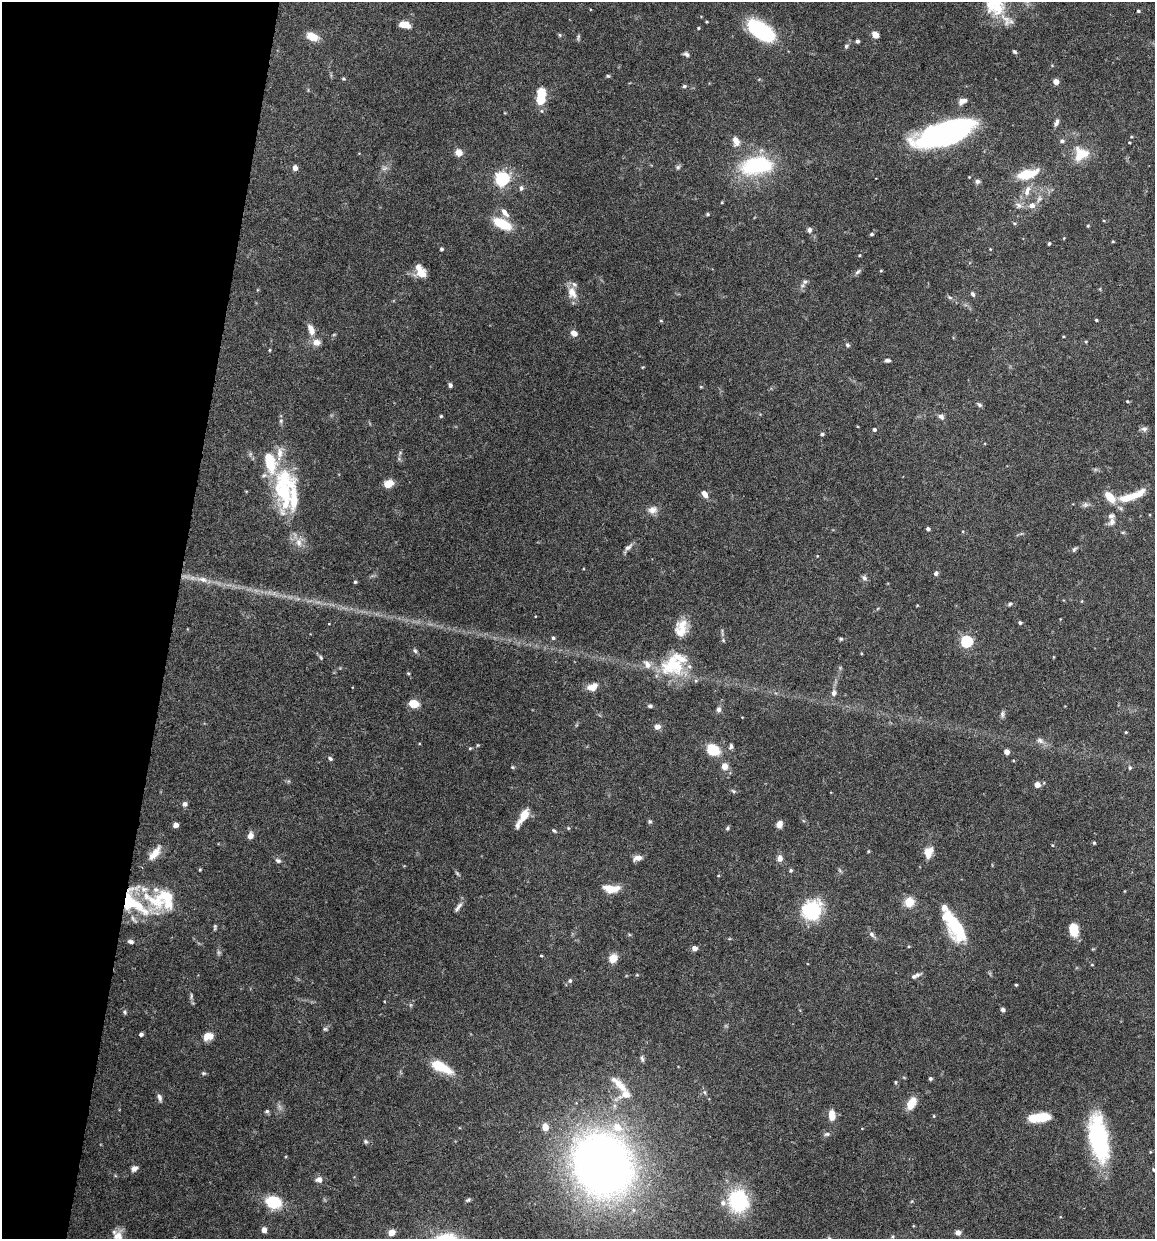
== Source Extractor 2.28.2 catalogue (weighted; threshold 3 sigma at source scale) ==
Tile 9 of 4 x 4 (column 1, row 3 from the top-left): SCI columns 117-1269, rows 1240-2476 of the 4966 x 4951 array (HDU 1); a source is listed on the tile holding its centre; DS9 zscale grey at full resolution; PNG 1157 x 1241 px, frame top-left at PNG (2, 2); no overlay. Shown black and unused: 15% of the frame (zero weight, under 4 of 8 exposures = <1% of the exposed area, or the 3 px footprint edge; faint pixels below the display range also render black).
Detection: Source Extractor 2.28.2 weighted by HDU 2 'WHT'; one run over the whole footprint, this tile lists its part. Background 0.0726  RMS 0.0021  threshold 0.00879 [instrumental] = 3 sigma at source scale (4.09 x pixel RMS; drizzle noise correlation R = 1.36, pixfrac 0.8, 0.05/0.05 arcsec/px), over >= 5 px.
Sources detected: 206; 1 inside a brighter object's white glare — not listed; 22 inside a brighter listed object's ellipse — not listed separately; the other 183 listed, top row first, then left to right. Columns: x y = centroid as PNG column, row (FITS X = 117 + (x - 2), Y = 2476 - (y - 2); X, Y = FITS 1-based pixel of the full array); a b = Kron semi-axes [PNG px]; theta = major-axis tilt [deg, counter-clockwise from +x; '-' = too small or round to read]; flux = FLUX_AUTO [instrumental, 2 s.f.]
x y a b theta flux
997 7 23 19 54 5.4
1138 11 4 3 - 0.28
405 25 12 7 -13 2.2
698 28 4 3 - 0.2
761 30 23 12 -34 20
560 35 6 4 -88 0.23
875 35 5 5 - 2.2
312 36 11 7 -20 3
578 37 9 3 78 0.32
857 41 4 3 - 0.5
846 46 6 5 - 0.32
1014 51 6 4 -44 0.33
686 54 8 5 -39 0.51
608 76 5 4 - 0.26
344 79 6 3 -1 0.23
1056 82 4 4 - 2.2
684 86 5 4 - 0.33
541 97 16 8 83 5.9
962 101 10 6 23 1.1
1056 123 11 5 69 0.65
945 132 47 18 20 64
736 141 11 7 -67 1.6
1062 141 6 5 - 0.52
1129 142 3 2 - 0.17
458 152 8 6 -45 1.6
1081 154 18 16 17 4.4
757 165 34 18 9 17
678 167 7 5 47 0.38
295 168 4 4 - 1.5
1027 174 23 9 14 5.1
969 177 3 3 - 0.13
502 179 6 6 - 48
977 181 7 6 - 0.45
521 188 7 5 76 0.46
1027 191 15 7 74 1.6
1019 205 9 6 -28 0.69
1032 205 6 6 - 1.1
504 212 15 7 -52 1.4
707 214 5 3 - 0.21
502 224 21 10 -27 5.5
1088 226 4 3 - 0.21
809 230 7 5 -79 0.57
871 234 4 3 - 0.36
1113 241 3 3 - 0.19
1049 243 4 3 - 0.32
441 249 4 4 - 0.38
859 255 4 3 - 0.16
419 271 17 11 -77 2.4
858 272 9 5 45 0.47
805 282 7 5 41 0.45
572 293 18 11 -65 2.3
973 294 6 5 - 0.41
950 298 6 4 -20 0.3
1096 320 3 3 - 0.23
661 321 4 4 - 0.23
311 330 15 8 -68 1.6
574 333 7 6 - 1.1
1063 336 4 2 - 0.16
1086 342 4 4 - 0.21
847 345 6 4 -41 0.36
269 350 4 3 - 0.21
888 360 7 4 -4 0.45
450 385 6 4 -80 0.45
701 387 5 3 - 0.18
1127 401 4 3 - 0.2
979 405 7 5 -39 0.41
441 416 4 4 - 0.24
941 417 7 6 - 0.64
1144 429 8 7 - 0.66
874 430 4 4 - 0.47
822 434 4 4 - 0.43
388 484 8 6 22 2.9
284 493 54 22 -72 16
705 494 7 5 -58 1.4
1135 495 33 9 27 3.9
1110 497 13 7 -53 3.8
1085 505 8 5 12 0.54
652 510 13 9 7 1.3
1112 522 12 8 60 0.92
928 529 4 3 - 0.51
628 547 12 6 39 0.76
1074 549 8 5 52 0.38
936 573 6 5 - 0.53
864 578 8 5 -45 0.56
203 579 13 8 -15 1.4
355 582 4 4 - 0.28
1010 604 6 4 22 0.32
1020 623 5 4 - 0.36
682 624 19 12 30 2.6
553 638 4 4 - 0.36
841 639 5 4 - 0.29
966 641 5 5 - 21
415 651 6 5 - 0.36
321 657 6 4 -70 0.3
673 665 33 25 17 9.9
408 673 5 3 - 0.18
592 687 13 8 24 1.8
834 693 9 6 62 0.75
413 704 9 7 -7 2.9
650 706 5 4 - 0.47
719 709 7 6 - 0.53
1002 714 10 5 90 0.48
657 727 6 6 - 1.2
1126 732 3 3 - 0.2
1040 741 10 6 -30 0.75
731 746 6 5 - 0.48
470 748 5 3 - 0.2
713 750 7 6 - 12
1006 752 5 4 - 1.2
330 759 6 4 -40 0.37
724 766 6 6 - 1.8
512 767 5 4 - 0.23
1130 768 5 5 - 0.34
1037 785 4 4 - 2
733 791 7 3 -52 0.28
185 804 6 6 - 0.61
524 815 10 5 60 4.5
650 821 6 4 -28 0.3
779 824 8 7 - 0.97
176 825 4 4 - 1.7
517 826 10 6 80 0.68
727 828 6 5 - 0.31
554 830 6 4 -46 0.28
250 835 8 7 - 1
1094 843 4 3 - 0.27
868 851 5 3 - 0.18
928 852 12 8 70 2.5
155 853 22 9 51 2.2
638 858 10 6 14 1.2
780 858 8 7 - 0.96
278 861 7 6 - 0.5
200 870 4 3 - 0.2
791 870 5 5 - 0.31
611 888 18 8 -4 3.3
166 896 19 12 -19 4
909 902 9 9 - 3.2
133 903 42 22 -42 13
458 907 16 5 53 0.73
812 910 21 19 47 13
956 926 35 15 -61 11
215 927 8 4 79 0.3
1074 930 13 9 -83 3.5
872 934 9 5 -46 0.6
131 942 7 5 -9 0.56
694 948 4 4 - 1.4
541 956 4 3 - 0.17
613 958 7 7 - 2.8
1092 965 4 4 - 0.18
915 976 14 5 25 0.76
570 981 5 5 - 0.42
1016 985 4 3 - 0.22
191 996 10 4 86 0.42
1003 1010 5 5 - 0.51
124 1012 5 5 - 0.32
325 1029 5 5 - 0.33
141 1034 4 3 - 0.61
208 1036 11 8 12 2.1
642 1059 8 5 -73 0.44
441 1067 28 11 -26 4.9
203 1073 6 5 - 0.3
930 1079 4 4 - 0.42
895 1082 5 3 - 0.2
619 1085 29 8 -44 2.8
704 1092 6 5 - 0.38
160 1097 9 5 -75 0.67
911 1103 12 7 61 3.4
267 1111 6 5 - 0.32
832 1115 10 6 -89 2.4
1040 1117 21 7 7 6.4
545 1127 7 6 - 1.9
827 1134 8 5 10 0.43
1099 1140 47 18 -79 22
365 1142 6 6 - 0.35
602 1165 47 41 -60 170
134 1169 8 6 28 0.76
1153 1170 5 5 - 0.3
319 1180 9 8 - 0.87
738 1201 22 20 -77 14
273 1202 12 9 -19 8.9
264 1230 6 6 - 0.81
391 1232 6 5 - 1.9
958 1232 7 6 - 0.77
118 1237 16 11 -87 2.1
Overlapping masked pixels (flux is a lower limit): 1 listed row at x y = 133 903
Isophote crosses this tile's border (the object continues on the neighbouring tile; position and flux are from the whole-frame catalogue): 2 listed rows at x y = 1153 1170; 118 1237